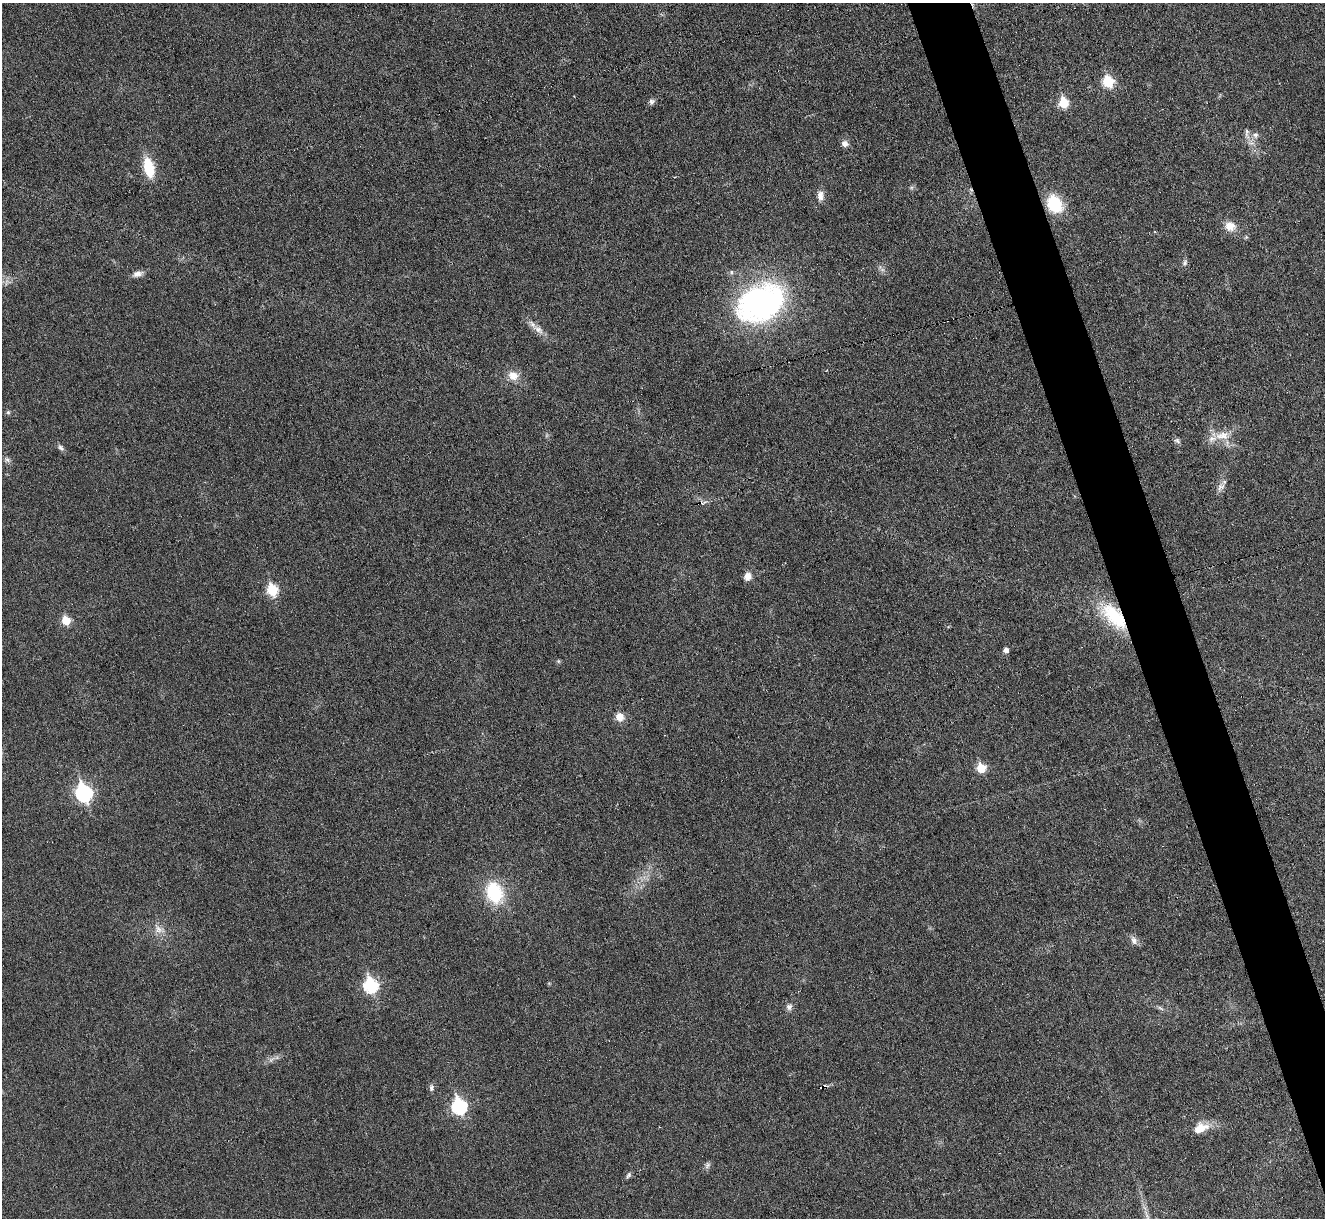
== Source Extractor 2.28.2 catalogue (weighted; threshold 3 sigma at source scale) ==
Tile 6 of 4 x 4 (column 2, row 2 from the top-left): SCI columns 1323-2645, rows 2576-3791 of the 5292 x 5276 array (HDU 1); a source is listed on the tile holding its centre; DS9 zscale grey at full resolution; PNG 1327 x 1220 px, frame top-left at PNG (2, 3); no overlay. Shown black and unused: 4% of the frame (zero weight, under 3 of 6 exposures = <1% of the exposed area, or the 3 px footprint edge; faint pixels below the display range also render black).
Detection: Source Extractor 2.28.2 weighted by HDU 2 'WHT'; one run over the whole footprint, this tile lists its part. Background 0.0461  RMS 0.0041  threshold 0.0168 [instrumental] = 3 sigma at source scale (4.09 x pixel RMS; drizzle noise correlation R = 1.36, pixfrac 0.8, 0.05/0.05 arcsec/px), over >= 5 px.
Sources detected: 50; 3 cosmic-ray / hot-pixel residue — not listed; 1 inside a brighter listed object's ellipse — not listed separately; the other 46 listed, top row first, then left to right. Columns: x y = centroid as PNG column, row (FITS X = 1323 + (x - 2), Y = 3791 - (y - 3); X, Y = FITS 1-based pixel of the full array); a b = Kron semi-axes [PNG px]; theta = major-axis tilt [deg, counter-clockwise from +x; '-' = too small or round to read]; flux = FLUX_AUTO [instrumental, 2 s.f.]
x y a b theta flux
1108 82 7 6 - 23
651 102 8 6 -75 1.1
1064 103 6 6 - 17
1247 133 18 6 -87 2
1255 135 9 8 - 1.8
845 143 9 8 - 1.9
149 167 16 8 -77 16
911 188 6 4 19 0.63
820 196 13 8 89 2.6
1055 204 17 13 -59 17
1230 226 13 11 -17 4.6
1246 237 5 5 - 0.6
1185 262 9 6 71 1
731 272 6 6 - 0.84
137 274 15 7 16 2.1
761 303 52 38 27 98
538 329 18 8 -34 3.2
513 376 14 12 -21 4.3
8 412 6 5 - 0.64
1222 435 23 11 8 6
1177 441 9 6 -30 1.1
60 447 9 6 -51 1.1
7 460 10 6 -36 1.2
1221 487 14 8 55 2.2
698 503 3 2 - 0.78
747 576 10 8 62 2.8
272 590 7 6 - 24
1114 616 43 20 -46 23
66 621 6 5 - 12
1006 650 5 5 - 1.8
558 661 5 5 - 0.53
620 717 9 8 - 4
981 768 6 6 - 12
84 793 9 7 -70 95
494 893 22 16 -70 23
159 930 15 10 -24 3.5
1134 940 12 8 -73 2
370 985 8 7 - 56
789 1007 9 8 - 1.6
1160 1008 10 4 -33 0.88
271 1060 11 4 45 1.3
431 1088 8 6 -83 1.2
459 1106 8 7 - 60
1200 1128 20 12 23 6.2
707 1165 10 6 46 1.1
628 1175 9 5 61 0.9
Overlapping masked pixels (flux is a lower limit): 2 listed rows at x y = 698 503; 1114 616